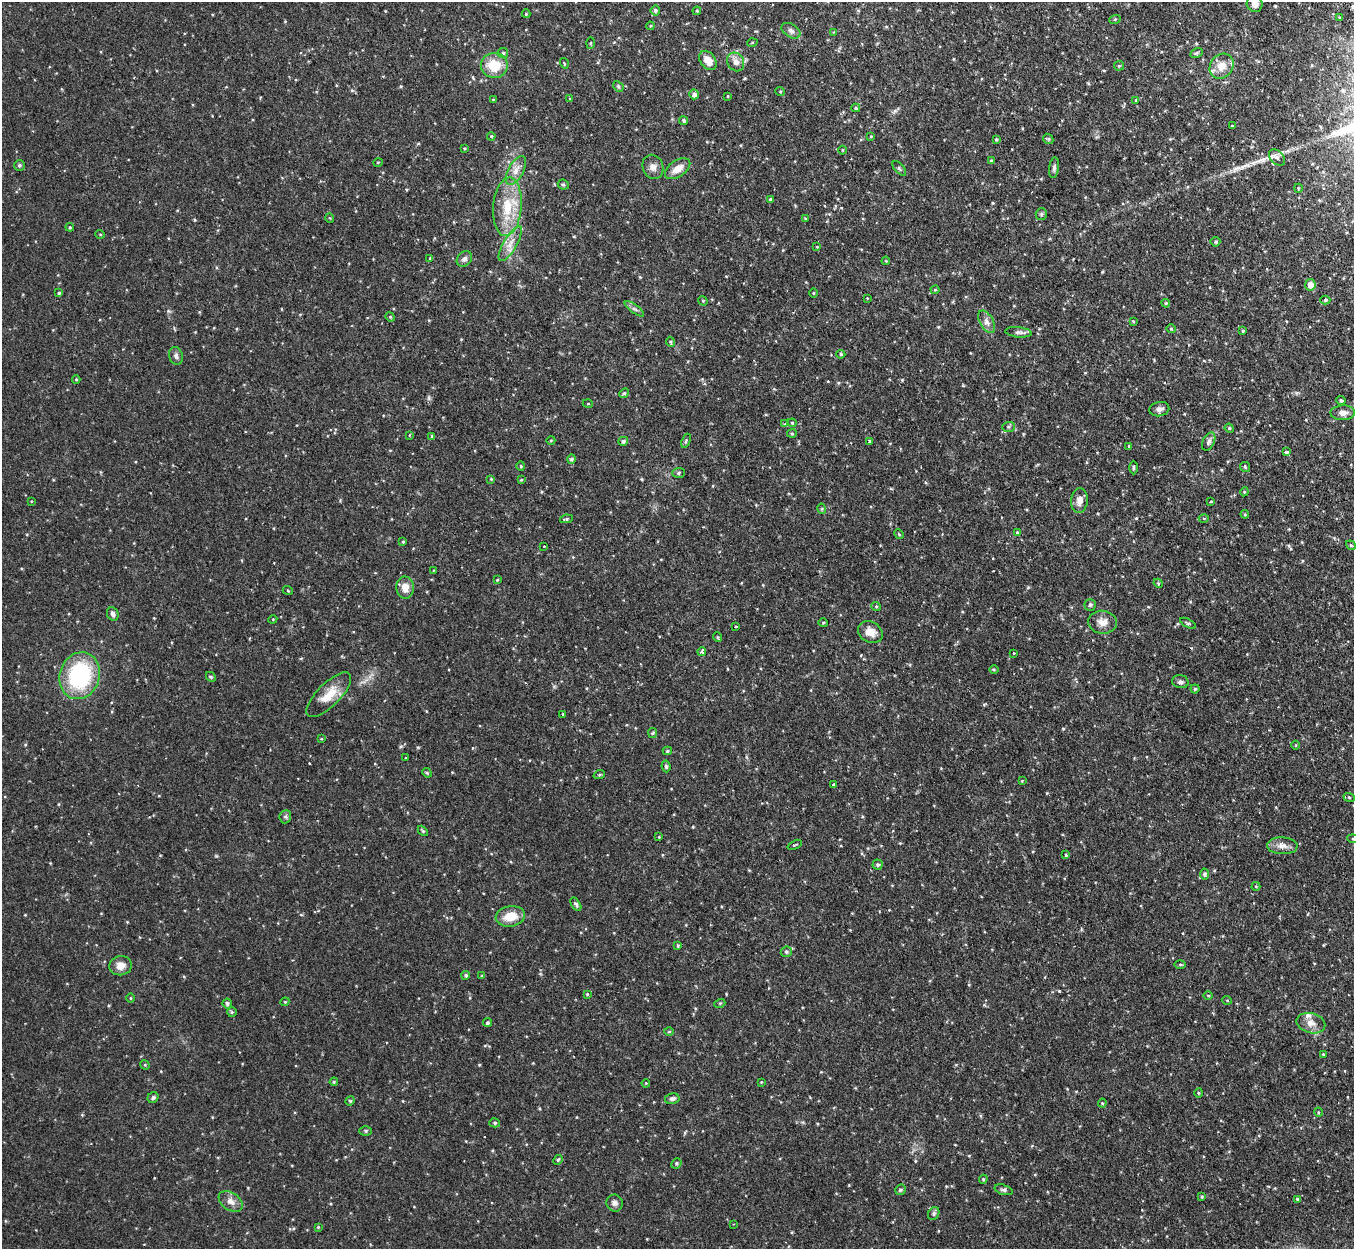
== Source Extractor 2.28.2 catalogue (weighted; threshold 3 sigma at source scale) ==
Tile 10 of 4 x 4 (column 2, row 3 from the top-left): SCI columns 1392-2743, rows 1422-2668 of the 5485 x 5464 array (HDU 1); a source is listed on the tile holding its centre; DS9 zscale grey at full resolution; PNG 1356 x 1251 px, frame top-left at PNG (2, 2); each listed source drawn as its Kron ellipse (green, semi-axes under 4 px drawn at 4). Shown black and unused: <1% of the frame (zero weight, under 2 of 3 exposures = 4% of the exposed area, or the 3 px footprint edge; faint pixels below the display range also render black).
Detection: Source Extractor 2.28.2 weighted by HDU 2 'WHT'; one run over the whole footprint, this tile lists its part. Background 0.0971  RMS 0.0069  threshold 0.0311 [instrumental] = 3 sigma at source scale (4.5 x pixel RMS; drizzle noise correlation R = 1.50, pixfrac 1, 0.05/0.05 arcsec/px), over >= 5 px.
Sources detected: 212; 3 cosmic-ray / hot-pixel residue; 1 long thin detection or spike segment (spike, bleed or trail) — neither listed nor drawn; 2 inside a brighter listed object's ellipse — not listed separately; the other 206 listed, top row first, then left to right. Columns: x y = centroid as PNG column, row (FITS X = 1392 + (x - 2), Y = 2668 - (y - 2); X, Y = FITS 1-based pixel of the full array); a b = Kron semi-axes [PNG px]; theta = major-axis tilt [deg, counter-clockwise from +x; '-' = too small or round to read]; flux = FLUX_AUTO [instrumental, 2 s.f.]
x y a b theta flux
1255 4 8 8 - 4.3
655 10 5 4 - 1.4
697 11 4 4 - 0.73
526 14 4 4 - 0.62
1340 18 3 3 - 0.86
1115 19 6 3 19 0.74
650 26 4 4 - 0.72
791 31 10 6 -32 2.2
834 32 4 3 - 0.66
590 43 5 3 - 0.66
752 43 5 3 - 0.55
503 53 5 5 - 0.92
1196 53 6 4 27 1
708 60 10 7 -55 7
736 62 9 8 - 3.9
564 63 5 3 - 0.53
494 65 13 12 - 16
1119 66 5 5 - 0.81
1222 66 13 11 53 7.4
618 86 6 4 -46 0.88
780 91 5 3 - 0.7
694 94 5 4 - 2.6
728 96 4 2 - 0.51
570 99 4 4 - 0.61
493 100 3 3 - 0.52
1136 100 4 4 - 0.64
856 108 4 4 - 1.1
684 121 4 4 - 1.3
1232 126 3 2 - 0.65
491 136 4 4 - 0.74
871 136 3 3 - 0.56
996 139 4 3 - 0.75
1048 139 6 4 -43 0.81
464 148 4 3 - 0.73
842 150 4 3 - 0.53
1277 158 9 6 -45 1.8
991 161 4 4 - 1
378 162 5 3 - 0.51
19 165 5 5 - 1
653 167 12 10 -69 3.9
899 168 9 4 -48 1.2
1054 168 10 5 83 1.7
678 169 14 8 33 6.7
516 171 16 7 61 5
563 185 5 5 - 1
1298 188 4 3 - 0.5
770 199 4 3 - 0.81
507 207 29 14 85 20
1041 214 6 5 - 1.1
330 218 4 3 - 0.47
805 218 3 2 - 0.42
70 227 4 4 - 0.69
100 234 5 3 - 0.54
1215 242 5 5 - 0.96
510 244 20 6 59 6
817 247 4 4 - 0.58
430 258 4 4 - 0.62
464 259 8 6 46 2.1
886 261 4 3 - 0.6
1310 285 5 5 - 5
935 290 4 4 - 0.66
59 293 4 3 - 0.86
813 293 5 3 - 0.57
867 298 2 2 - 0.56
1325 300 5 4 - 0.98
703 301 5 4 - 0.61
1166 303 4 4 - 0.77
634 309 11 3 -35 1.4
390 317 5 4 - 0.82
1133 321 4 3 - 0.6
987 322 12 6 -60 3.5
1171 329 4 4 - 0.64
1243 331 3 3 - 0.79
1018 332 13 5 -6 2
670 342 5 4 - 0.8
841 354 4 4 - 0.81
176 356 9 7 -73 2
76 379 4 4 - 0.73
624 393 5 4 - 0.83
1341 400 4 4 - 1.3
588 404 5 3 - 0.57
1159 409 10 7 12 2.6
1343 413 12 7 0 3.7
792 423 4 4 - 0.73
785 424 4 4 - 0.98
1008 427 6 5 - 1.1
1229 428 5 3 - 0.62
792 433 5 4 - 0.87
409 435 3 3 - 0.61
432 436 4 3 - 0.65
551 440 4 3 - 0.52
623 441 5 4 - 1.6
686 441 7 3 67 0.84
1209 441 9 6 63 2.1
870 442 4 4 - 5.4
1129 446 4 3 - 0.51
1286 452 4 4 - 1.4
571 459 4 4 - 1.4
521 466 4 4 - 0.69
1133 467 7 3 89 0.89
1245 467 5 4 - 0.95
678 473 6 5 - 1.1
491 479 4 4 - 0.61
521 480 4 3 - 0.56
1244 492 4 3 - 0.67
31 501 3 2 - 0.65
1079 501 12 8 84 4.4
1211 502 4 3 - 1.3
822 509 5 3 - 0.65
1245 514 4 3 - 0.7
1204 518 5 3 - 0.62
566 519 6 4 9 0.9
1017 533 4 3 - 0.81
899 534 5 4 - 0.75
403 542 4 3 - 0.71
1351 545 5 4 - 0.89
544 546 3 2 - 0.81
434 570 2 2 - 0.61
497 580 4 3 - 0.57
1158 583 5 4 - 0.72
405 587 11 9 -87 6.4
288 591 5 3 - 0.54
1090 605 6 6 - 1.1
876 606 5 3 - 0.66
113 614 7 5 -65 2.1
273 619 4 3 - 0.54
823 622 5 3 - 0.62
1103 622 14 11 -6 5.5
1188 623 8 3 -28 0.83
736 626 3 3 - 2.4
870 632 13 10 -31 6.7
717 637 5 3 - 0.66
702 651 4 4 - 2.1
1014 653 3 2 - 0.39
994 669 4 3 - 0.61
80 676 24 20 71 61
211 677 5 4 - 0.85
1180 682 8 6 -11 2
1195 689 4 4 - 0.86
329 695 29 11 45 13
563 714 3 3 - 0.59
652 733 5 4 - 0.73
321 739 4 3 - 0.46
1296 745 4 3 - 0.48
667 751 4 4 - 1
405 758 3 2 - 0.77
666 766 6 4 -83 1.1
427 773 5 4 - 0.7
599 775 6 3 19 0.77
1022 781 4 3 - 0.49
833 785 4 3 - 0.66
1349 797 6 3 -19 0.72
285 817 6 6 - 1.4
423 831 6 3 -48 0.83
659 837 3 3 - 0.47
1353 839 6 4 -6 0.86
795 845 7 3 24 0.65
1282 846 15 8 -3 4.3
1066 855 3 3 - 0.92
878 865 5 5 - 1.3
1205 874 5 4 - 1.3
1256 886 4 4 - 0.66
576 904 7 4 -59 1.3
510 916 15 10 9 11
678 945 4 3 - 0.81
786 952 5 5 - 1.3
1180 964 5 4 - 0.73
120 966 11 9 8 5.1
466 975 4 4 - 1.3
482 976 4 4 - 0.65
587 994 4 4 - 0.55
1208 995 5 3 - 0.57
130 998 5 3 - 0.57
1227 1000 4 3 - 0.52
285 1002 4 4 - 0.68
227 1003 5 4 - 1.3
720 1003 5 3 - 0.7
232 1012 5 5 - 0.88
487 1023 4 4 - 1.2
1311 1023 15 10 -15 5.3
669 1032 5 3 - 0.67
1323 1054 4 3 - 0.5
145 1065 5 4 - 0.71
334 1082 4 3 - 0.7
761 1082 3 3 - 0.48
646 1083 4 3 - 0.54
1198 1093 5 3 - 0.67
153 1098 6 5 - 1.3
672 1099 7 5 11 1.9
350 1101 5 4 - 0.92
1102 1103 4 4 - 0.68
1318 1112 5 3 - 0.63
495 1123 5 4 - 1
366 1131 6 5 - 0.96
558 1160 5 4 - 0.77
676 1163 5 4 - 1
983 1179 4 4 - 0.62
900 1190 5 4 - 1.2
1004 1190 9 5 -17 1.4
1202 1197 4 3 - 0.71
1297 1199 4 3 - 1
231 1201 13 8 -34 4.4
615 1203 8 8 - 2.5
934 1213 7 5 62 1.3
734 1224 2 2 - 0.47
318 1227 3 3 - 0.55
Isophote crosses this tile's border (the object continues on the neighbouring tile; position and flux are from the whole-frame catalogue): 2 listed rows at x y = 1255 4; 1353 839
Unlisted compact peaks at least as high as the median listed source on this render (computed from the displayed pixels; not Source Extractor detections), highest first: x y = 1059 991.